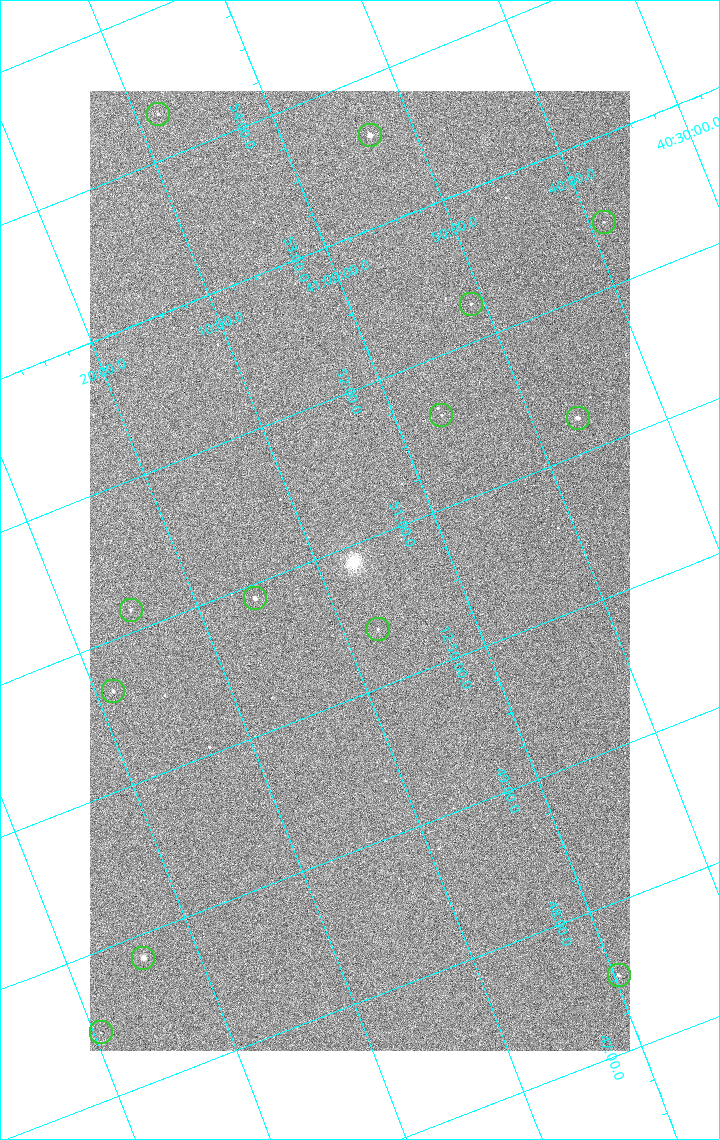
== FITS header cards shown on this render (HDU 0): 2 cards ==
NAXIS1  =                 1080 / length of data axis 1
NAXIS2  =                 1920 / length of data axis 2

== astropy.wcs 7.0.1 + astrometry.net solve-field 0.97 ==
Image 1080 x 1920 px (HDU 0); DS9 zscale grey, zoomed out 1/2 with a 90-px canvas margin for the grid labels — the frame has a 2x2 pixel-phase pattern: the four 2x2 pixel phases sit at different levels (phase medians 1287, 1060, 1028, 1281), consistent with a one-shot-colour (mosaic) sensor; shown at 1/2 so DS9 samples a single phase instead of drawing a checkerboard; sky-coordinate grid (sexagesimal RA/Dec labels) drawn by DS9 from the SOLVED WCS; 13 Tycho-2 reference stars matched to detected sources circled (green)
Header WCS: none
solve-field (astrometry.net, Tycho-2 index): SOLVED blind (the file carries no WCS)
Solved WCS: RA---TAN-SIP/DEC--TAN-SIP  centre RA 12:50:49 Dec +41:07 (192.70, +41.12 deg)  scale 2.37 arcsec/px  FOV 42.7' x 75.9'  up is +112 deg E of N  parity flipped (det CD > 0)
(file carries no celestial WCS; the grid is the blind solution)
Tycho-2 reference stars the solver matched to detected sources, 13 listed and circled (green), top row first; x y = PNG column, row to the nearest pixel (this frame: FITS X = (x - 90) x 2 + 1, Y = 1920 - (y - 91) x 2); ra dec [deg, ICRS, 3 dp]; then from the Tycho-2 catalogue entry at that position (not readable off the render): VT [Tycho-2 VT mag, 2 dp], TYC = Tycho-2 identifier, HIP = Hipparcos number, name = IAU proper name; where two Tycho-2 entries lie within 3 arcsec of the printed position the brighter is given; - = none
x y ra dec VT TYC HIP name
158 114 193.577 +41.138 11.52 3021-30-1 - -
370 136 193.403 +40.890 8.85 3021-977-1 62911 -
604 222 193.109 +40.648 12.32 3021-1216-1 - -
470 304 193.064 +40.851 11.36 3021-1025-1 - -
441 416 192.903 +40.941 11.82 3021-941-1 - -
578 418 192.810 +40.776 9.69 3021-1108-1 - -
254 598 192.726 +41.259 9.76 3023-213-1 62700 -
130 610 192.787 +41.417 12.26 3023-139-1 - -
378 630 192.596 +41.123 11.21 3021-53-1 - -
113 692 192.667 +41.478 11.08 3023-113-1 - -
143 958 192.211 +41.570 8.76 3023-975-1 62530 -
618 976 191.879 +40.995 12.38 3021-707-1 - -
100 1032 192.116 +41.658 12.38 3023-837-1 - -